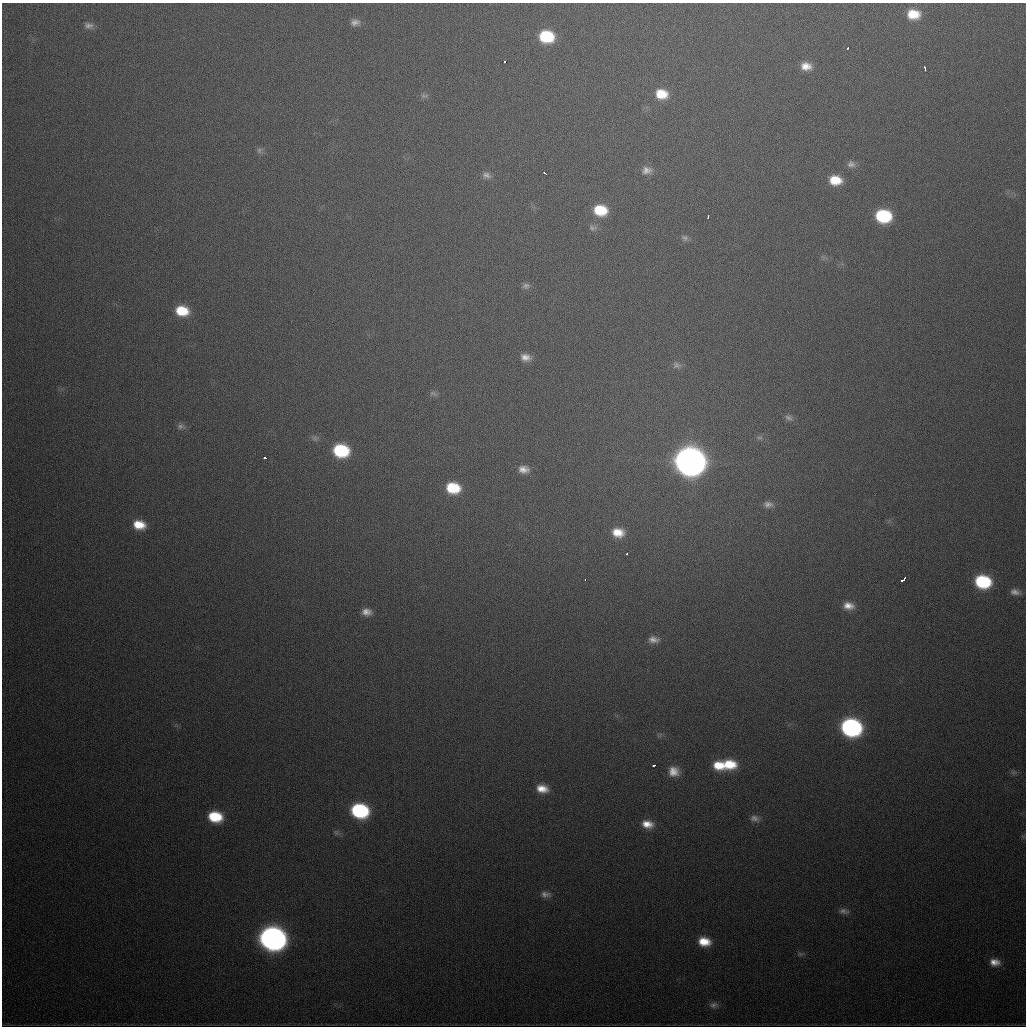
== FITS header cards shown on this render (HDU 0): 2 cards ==
NAXIS1  =                 1024
NAXIS2  =                 1024

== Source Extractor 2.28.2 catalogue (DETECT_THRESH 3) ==
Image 1024 x 1024 px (HDU 0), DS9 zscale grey, 1 PNG px = 1 image px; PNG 1028 x 1028 px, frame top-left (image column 1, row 1024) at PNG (2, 3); no overlay
Background 519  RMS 18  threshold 52.5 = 3 sigma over >= 5 px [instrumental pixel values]
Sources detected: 64; all 64 listed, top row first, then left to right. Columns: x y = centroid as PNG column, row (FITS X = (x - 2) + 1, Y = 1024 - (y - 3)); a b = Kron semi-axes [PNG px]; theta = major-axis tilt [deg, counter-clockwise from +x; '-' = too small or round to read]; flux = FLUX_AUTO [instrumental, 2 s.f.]
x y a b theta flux
913 14 13 10 -3 2.7e+04
355 22 12 8 2 6.8e+03
88 25 13 8 -12 6.1e+03
546 36 12 10 -7 6.3e+04
848 48 3 2 - 2.8e+03
504 62 3 3 - 1.1e+04
806 66 12 9 -6 1.3e+04
925 68 5 3 - 2.4e+03
661 94 14 11 -12 2.7e+04
424 96 11 6 5 3.5e+03
259 150 9 7 80 3.8e+03
851 164 11 9 -14 5.8e+03
647 170 13 10 1 8.5e+03
545 173 4 3 - 2.9e+03
486 175 11 8 -16 5.7e+03
835 180 12 9 -5 2.5e+04
600 210 13 10 -9 4.0e+04
708 216 3 2 - 1.9e+03
883 216 12 10 -8 8.8e+04
592 228 11 8 -2 4.8e+03
685 238 9 7 -21 4.1e+03
526 286 9 7 -12 4.3e+03
182 311 13 10 -10 3.4e+04
525 357 12 8 -14 9.4e+03
677 365 11 9 7 5.3e+03
433 393 10 6 -12 3.7e+03
788 418 11 7 -18 4.5e+03
181 426 11 7 -3 4.8e+03
759 437 9 4 0 2.8e+03
315 438 9 7 -20 4.5e+03
341 451 13 10 -11 8.8e+04
265 458 3 3 - 4.3e+03
690 461 15 13 -11 2.3e+06
523 469 12 8 -7 9.8e+03
453 488 13 10 -9 4.6e+04
768 504 12 8 -4 6.7e+03
139 525 14 10 -11 2.4e+04
618 532 13 10 -9 2.0e+04
627 553 3 3 - 2.0e+03
904 579 5 3 - 1.1e+04
585 580 3 2 - 3.0e+03
983 582 13 10 -10 9.5e+04
1015 592 12 7 -7 6.8e+03
848 606 13 9 -9 1.2e+04
366 612 11 8 -9 8.9e+03
653 640 13 8 -6 7.8e+03
851 727 13 11 -12 3.3e+05
729 764 16 11 -6 3.5e+04
654 765 3 3 - 2.5e+03
718 765 12 10 -19 2.4e+04
674 771 12 10 -23 1.4e+04
1014 772 9 4 -8 2.6e+03
542 789 13 9 -10 1.6e+04
360 811 13 10 -11 1.5e+05
215 817 12 9 -10 4.6e+04
755 818 13 9 -17 6.7e+03
647 824 14 9 -11 1.6e+04
546 894 14 8 -7 7.0e+03
844 911 13 7 -14 5.5e+03
273 939 15 12 -13 1.1e+06
704 942 13 9 -12 2.4e+04
800 954 8 6 -1 2.8e+03
995 962 12 8 -8 1.1e+04
713 1005 12 8 12 5.4e+03